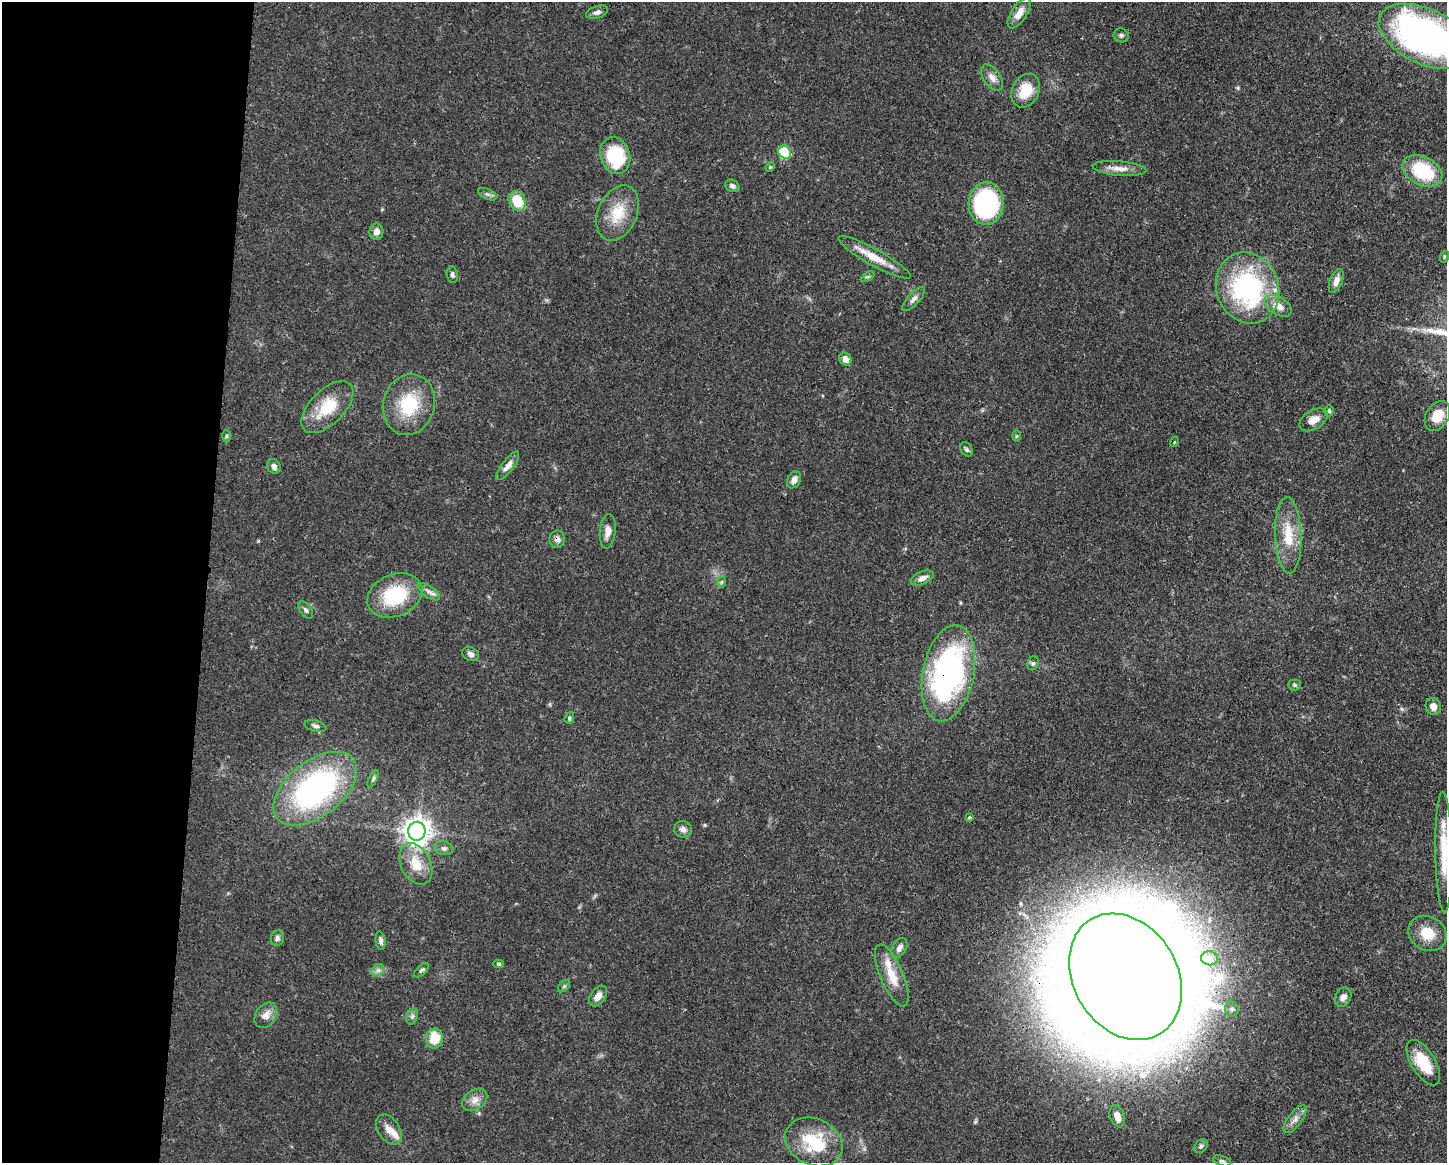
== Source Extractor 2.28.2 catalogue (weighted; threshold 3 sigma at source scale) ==
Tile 4 of 3 x 4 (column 1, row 2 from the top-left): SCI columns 112-1556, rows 2327-3487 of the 4670 x 4656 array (HDU 1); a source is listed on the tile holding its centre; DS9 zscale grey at full resolution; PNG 1449 x 1165 px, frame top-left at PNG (2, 2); each listed source drawn as its Kron ellipse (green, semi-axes under 4 px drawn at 4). Shown black and unused: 14% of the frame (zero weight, under 3 of 4 exposures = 1% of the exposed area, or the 3 px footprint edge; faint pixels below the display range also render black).
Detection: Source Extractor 2.28.2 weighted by HDU 2 'WHT'; one run over the whole footprint, this tile lists its part. Background 0.0589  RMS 0.0034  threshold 0.0152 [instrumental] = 3 sigma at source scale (4.5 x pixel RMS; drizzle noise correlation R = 1.50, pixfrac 1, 0.05/0.05 arcsec/px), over >= 5 px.
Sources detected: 91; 3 inside a brighter object's white glare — neither listed nor drawn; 2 inside a brighter listed object's ellipse — not listed separately; the other 86 listed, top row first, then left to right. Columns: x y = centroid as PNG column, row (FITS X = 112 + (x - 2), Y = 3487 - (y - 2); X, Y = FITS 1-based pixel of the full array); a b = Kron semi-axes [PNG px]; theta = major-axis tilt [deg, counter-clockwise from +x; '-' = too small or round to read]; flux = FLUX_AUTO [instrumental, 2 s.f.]
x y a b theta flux
597 12 11 6 18 1.2
1019 13 17 8 56 3.2
1121 35 7 7 - 0.84
1425 36 50 27 -25 140
992 77 15 8 -54 2.3
1026 91 17 13 65 8.8
785 152 7 6 - 19
615 156 19 14 -72 22
770 167 5 4 - 0.41
1119 168 27 7 -5 3.4
1423 171 21 14 -27 20
732 186 8 5 -30 1
487 194 10 5 -26 0.96
517 201 10 8 -60 9.3
986 203 21 17 87 49
618 213 29 19 67 10
376 232 8 7 - 1.9
874 257 41 8 -29 7
1444 257 6 3 73 0.39
452 275 8 5 -82 0.91
867 277 7 4 30 0.58
1336 281 13 6 68 2.4
1248 288 36 31 -69 58
914 299 15 6 46 1.5
1278 306 15 8 -32 4.1
845 359 7 6 - 2.8
409 405 31 25 74 17
327 407 32 17 45 12
1329 411 5 4 - 0.59
1437 416 16 11 59 5.8
1313 420 15 9 31 3.5
226 436 6 4 89 0.54
1016 436 6 4 90 0.41
1174 442 5 3 - 0.28
966 449 8 5 -59 0.69
274 466 7 6 - 1.5
508 466 17 6 53 2.1
794 480 9 6 59 1.9
608 531 17 8 84 2.5
1288 535 38 13 -88 10
557 539 9 8 - 1.5
922 578 12 6 22 2
722 582 6 4 88 0.48
429 592 13 5 -35 1.4
395 595 28 21 23 20
306 610 10 5 -55 0.92
471 654 9 6 -28 1.4
1033 663 7 5 67 0.72
948 673 49 25 79 90
1295 685 6 5 - 0.58
1433 706 8 7 - 2.4
569 718 6 4 70 0.56
315 726 11 5 -15 1
373 779 9 4 64 0.65
315 789 48 27 38 79
969 817 3 3 - 0.95
683 829 9 8 - 1.4
417 831 9 8 - 350
444 848 9 6 -9 1.1
1444 852 60 8 -89 11
416 864 22 15 -64 7.9
1427 933 20 17 -30 7.4
277 938 8 6 80 1
381 941 9 5 -83 1.2
899 948 11 7 61 1.7
1209 958 8 7 - 1.2
499 964 5 4 - 0.55
378 970 7 5 44 1.1
421 970 9 5 44 0.69
892 975 33 11 -67 7.3
1125 977 67 52 -58 1800
564 986 7 4 45 0.58
598 996 11 7 55 2.5
1343 997 10 7 61 1.7
1232 1009 7 7 - 1.1
266 1015 14 10 56 2.7
412 1016 8 5 70 0.95
434 1038 10 8 83 7.1
1423 1063 25 12 -59 11
475 1100 14 9 35 2.6
1117 1116 11 7 -71 4
1295 1119 16 7 53 2.3
389 1129 17 11 -55 3.1
814 1142 30 23 -25 17
1201 1146 8 6 45 0.83
1222 1161 9 5 -18 0.76
Overlapping masked pixels (flux is a lower limit): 5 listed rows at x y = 1119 168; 874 257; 557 539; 948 673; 1125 977
Isophote crosses this tile's border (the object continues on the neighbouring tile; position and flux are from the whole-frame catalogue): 2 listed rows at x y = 1425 36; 1444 852